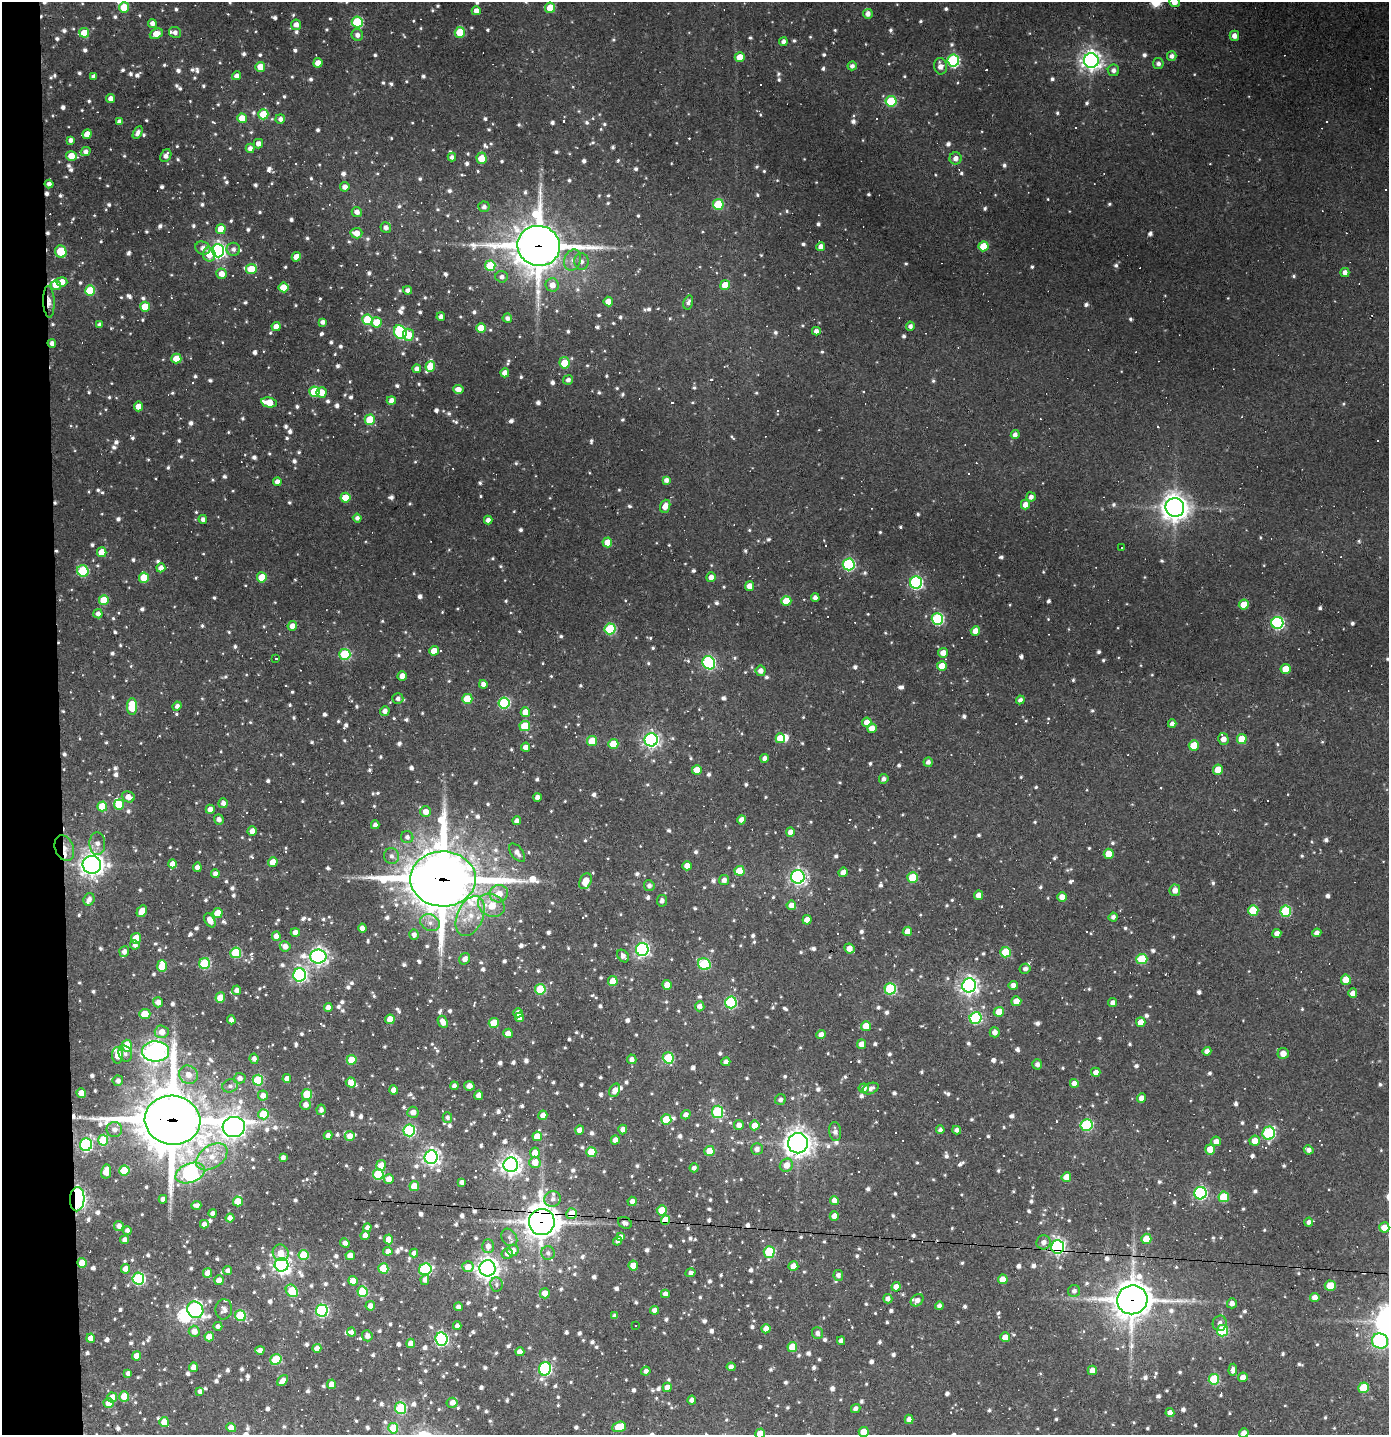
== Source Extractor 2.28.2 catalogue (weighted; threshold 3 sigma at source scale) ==
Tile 4 of 3 x 3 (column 1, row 2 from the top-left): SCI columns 82-1468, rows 1434-2866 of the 4322 x 4299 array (HDU 1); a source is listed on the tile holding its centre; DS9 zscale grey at full resolution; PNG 1391 x 1437 px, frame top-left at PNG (2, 2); each listed source drawn as its Kron ellipse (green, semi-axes under 4 px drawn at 4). Shown black and unused: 4% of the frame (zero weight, under 2 of 3 exposures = <1% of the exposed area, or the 3 px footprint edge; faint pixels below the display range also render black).
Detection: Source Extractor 2.28.2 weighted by HDU 2 'WHT'; one run over the whole footprint, this tile lists its part. Background 0.171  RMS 0.0099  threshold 0.0445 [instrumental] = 3 sigma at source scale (4.5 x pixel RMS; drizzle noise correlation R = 1.50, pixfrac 1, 0.05/0.05 arcsec/px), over >= 5 px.
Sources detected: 1714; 4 too faint to see at this stretch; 2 inside a brighter object's white glare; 62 cosmic-ray / hot-pixel residue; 2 long thin detections or spike segments (spike, bleed or trail) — neither listed nor drawn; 28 inside a brighter listed object's ellipse — not listed separately; of the other 1616, all 500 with FLUX_AUTO >= 4.03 (the completeness limit of this list) listed and drawn (1116 fainter detections not listed), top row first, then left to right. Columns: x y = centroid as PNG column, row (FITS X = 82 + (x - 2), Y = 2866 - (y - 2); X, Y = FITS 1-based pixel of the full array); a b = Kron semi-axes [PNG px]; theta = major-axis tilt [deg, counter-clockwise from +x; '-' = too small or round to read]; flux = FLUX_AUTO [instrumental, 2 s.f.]
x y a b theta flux
1175 2 5 5 - 11
124 7 5 5 - 30
550 8 5 5 - 27
476 11 4 4 - 8
868 14 5 4 - 6
357 22 6 5 - 81
152 23 4 4 - 5.7
296 25 5 5 - 6.8
175 32 6 5 - 4.7
460 32 5 5 - 40
84 33 5 5 - 26
156 34 7 5 25 13
357 35 6 5 - 5.4
1234 36 5 4 - 6.8
783 42 4 4 - 4.4
1172 56 5 4 - 5.1
740 57 5 5 - 18
953 60 6 6 - 140
1091 61 7 7 - 650
318 63 5 4 - 10
1158 64 5 5 - 4.1
852 66 4 4 - 4.1
940 66 8 6 -79 8.2
260 67 5 5 - 18
1113 70 6 5 - 4.3
237 76 4 4 - 6
94 77 4 4 - 4.5
111 99 4 4 - 7.7
891 101 5 5 - 63
263 114 5 5 - 37
242 118 5 5 - 23
280 119 5 4 - 4.8
119 122 4 4 - 4.9
138 133 7 4 59 4.9
87 134 5 4 - 12
71 140 4 4 - 4.6
258 144 5 5 - 6.1
250 148 5 4 - 5.4
86 151 5 4 - 5.1
71 156 5 5 - 17
166 156 7 5 59 5.7
452 157 4 4 - 4.2
482 158 6 5 - 30
956 158 6 6 - 6.6
49 184 4 4 - 5.3
345 187 5 4 - 6.7
718 204 5 5 - 66
484 207 5 5 - 4.4
357 212 5 5 - 5.8
386 227 5 5 - 5.1
221 229 5 5 - 23
356 233 6 5 - 12
539 246 21 20 - 3800
983 246 5 5 - 31
821 247 4 4 - 7.5
203 248 8 6 -24 6.6
233 249 7 6 - 4.8
61 251 6 5 - 45
218 251 6 6 - 340
209 254 7 6 - 13
296 257 5 4 - 14
573 260 11 8 69 7.7
581 261 8 7 - 6.1
490 266 5 5 - 53
251 269 5 5 - 34
1345 272 4 4 - 6.3
221 274 5 5 - 11
502 277 6 5 - 4.6
62 282 5 5 - 13
56 285 5 5 - 13
552 285 6 6 - 11
725 285 5 5 - 19
283 287 5 5 - 26
408 290 4 4 - 4.5
90 291 5 5 - 52
608 301 5 4 - 13
49 302 16 5 -88 7.4
688 302 7 4 73 4.1
145 307 5 5 - 32
441 317 4 4 - 5.2
507 318 5 4 - 4.6
368 320 5 5 - 62
323 322 4 4 - 4.8
377 322 5 5 - 26
99 325 4 4 - 4.1
276 326 4 4 - 9
910 326 4 4 - 4.4
481 328 5 5 - 23
816 331 4 4 - 5.3
400 332 7 6 - 160
408 335 6 5 - 16
52 343 4 4 - 5
176 359 5 5 - 26
564 363 6 5 - 31
430 367 5 5 - 27
417 369 4 4 - 6.3
505 373 4 4 - 8.3
568 380 5 4 - 4.5
458 389 5 4 - 7.9
314 392 5 5 - 52
321 392 5 5 - 15
391 401 4 4 - 7.5
269 402 8 5 -11 24
139 406 5 4 - 15
370 420 5 5 - 45
1015 435 4 4 - 5
666 480 4 4 - 4.9
277 482 4 4 - 5.6
1031 497 4 4 - 5.6
345 498 5 5 - 30
1025 505 5 4 - 8.8
665 506 7 5 69 11
1175 507 9 9 - 1200
357 518 4 4 - 4.2
203 519 4 4 - 4.2
488 520 4 4 - 5.8
607 542 5 5 - 17
1121 547 3 3 - 4.6
102 552 5 5 - 19
849 564 6 6 - 160
161 568 4 4 - 7.3
83 571 6 5 - 88
262 577 5 5 - 33
711 577 5 4 - 8
144 578 5 5 - 42
916 582 6 6 - 200
750 586 5 4 - 12
815 598 4 4 - 5.5
104 600 5 5 - 35
786 601 5 5 - 32
1244 605 5 5 - 23
98 614 4 4 - 5.6
937 619 6 6 - 130
1277 623 6 6 - 190
292 626 5 4 - 9.1
610 629 5 5 - 94
975 631 5 4 - 13
434 651 5 4 - 16
943 653 5 4 - 9
345 654 5 5 - 83
276 659 3 3 - 16
709 663 7 6 - 180
942 666 5 5 - 17
1286 669 5 5 - 20
761 671 5 5 - 7
402 676 4 4 - 9.7
483 684 4 4 - 6.4
398 698 5 5 - 4
467 699 5 5 - 35
1020 700 4 4 - 4.2
504 703 5 5 - 110
132 706 8 5 -90 44
177 706 5 4 - 4.7
385 711 5 4 - 5.8
525 712 5 4 - 15
867 722 5 5 - 12
1172 724 4 4 - 4.7
525 726 5 5 - 40
872 728 5 4 - 11
780 738 5 4 - 23
1223 739 6 5 - 8
1242 739 5 5 - 29
651 740 6 6 - 360
592 741 5 5 - 29
613 744 5 5 - 28
1194 745 5 5 - 26
526 747 4 4 - 7.3
765 758 4 4 - 5.2
928 762 4 4 - 4.4
697 770 5 5 - 18
1218 770 5 5 - 20
884 779 5 5 - 4.3
128 797 6 5 - 9
537 797 4 4 - 5.2
223 803 5 5 - 5.1
119 804 5 5 - 35
102 806 5 5 - 27
210 809 4 4 - 8.8
426 812 5 5 - 10
219 819 5 4 - 5.3
742 820 4 4 - 6.1
517 821 4 4 - 6
375 825 4 4 - 5.3
252 831 5 4 - 8.2
790 832 4 4 - 8.1
407 837 6 6 - 4.7
97 844 11 8 -90 7.5
64 848 13 9 -69 14
517 853 10 6 -53 6.6
1109 854 5 5 - 21
391 856 8 7 - 5.3
273 862 5 4 - 15
172 864 4 4 - 10
92 865 9 9 - 780
687 866 4 4 - 9.2
197 867 4 4 - 7.4
740 871 5 5 - 31
843 872 5 4 - 7.5
215 874 4 4 - 5.3
798 877 7 7 - 340
912 877 5 5 - 44
443 879 33 27 -2 6100
724 880 5 5 - 5.9
585 881 8 5 64 15
649 886 5 5 - 4
1175 890 6 5 - 8.3
499 894 9 8 - 15
978 895 5 4 - 8.4
1062 897 5 4 - 9
89 899 6 5 - 5.8
662 901 6 5 - 4.6
491 905 14 11 -25 27
791 905 5 4 - 9
1253 910 5 5 - 49
142 911 6 4 61 17
1286 911 5 5 - 75
218 913 5 5 - 22
470 916 21 13 66 23
1113 917 4 4 - 4.1
210 920 7 5 -62 9.8
807 920 4 4 - 14
430 923 10 8 -24 7.1
362 928 4 4 - 8.2
907 931 5 4 - 9.4
295 932 5 4 - 7.4
1277 933 4 4 - 6.1
1317 933 4 4 - 5.8
414 935 5 5 - 5.8
276 936 5 4 - 9.4
136 938 5 5 - 29
135 945 5 4 - 4.5
285 946 5 5 - 7.3
642 949 6 6 - 270
849 949 5 4 - 10
124 952 5 5 - 4.9
1005 952 5 5 - 48
236 953 5 5 - 69
318 956 8 7 - 460
623 956 7 5 -52 5.4
465 959 6 5 - 6.6
1142 959 5 5 - 49
205 964 5 5 - 92
704 964 6 5 - 88
162 966 6 5 - 34
1025 969 5 5 - 4.1
300 975 6 6 - 270
1346 980 5 5 - 23
613 981 5 4 - 22
667 985 5 4 - 14
969 985 7 7 - 490
1013 985 4 4 - 5.5
540 989 5 5 - 61
890 989 6 5 - 100
237 990 4 4 - 5.7
1353 993 4 4 - 7
220 998 5 5 - 21
1016 1001 5 5 - 14
158 1002 5 5 - 7.5
731 1002 6 6 - 120
1113 1003 4 4 - 6.6
700 1006 5 5 - 7.7
328 1007 4 4 - 7.3
999 1012 5 5 - 18
518 1013 5 4 - 5.2
145 1014 5 5 - 21
520 1017 4 4 - 10
976 1018 6 6 - 110
390 1019 5 4 - 15
231 1020 4 4 - 5.7
443 1022 6 4 -64 9.5
1141 1022 5 4 - 14
494 1023 5 5 - 34
866 1026 5 5 - 21
162 1032 7 6 - 12
995 1032 5 5 - 7.1
508 1033 4 4 - 13
821 1035 5 4 - 8.6
861 1044 5 4 - 12
127 1046 6 5 - 33
156 1051 13 10 0 810
1207 1051 4 4 - 5.1
1283 1053 5 5 - 11
125 1054 8 6 -65 4.5
118 1055 8 5 89 14
668 1058 6 5 - 64
254 1059 5 4 - 4.6
632 1059 5 4 - 5.3
352 1060 5 5 - 29
726 1062 4 4 - 5.7
1037 1064 5 5 - 4.4
1096 1072 4 4 - 6.7
188 1075 10 9 - 11
240 1078 6 5 - 5.4
287 1079 4 4 - 9
258 1080 5 5 - 68
118 1081 5 5 - 5
351 1082 5 5 - 13
1074 1083 4 4 - 8.4
230 1086 8 6 15 4.1
454 1086 4 4 - 4.7
469 1086 5 4 - 7.5
864 1088 5 5 - 6.4
871 1088 8 5 22 4.9
394 1090 4 4 - 7.9
615 1090 7 5 62 8.3
81 1093 5 4 - 15
307 1094 5 5 - 39
479 1095 5 4 - 8.5
263 1096 5 5 - 7
1141 1098 5 4 - 7.9
780 1100 5 5 - 4.1
305 1105 5 5 - 7.2
321 1110 5 4 - 4.5
413 1112 5 5 - 6.9
717 1112 6 5 - 100
264 1114 5 5 - 42
543 1115 5 4 - 8.9
686 1115 5 4 - 5.4
447 1118 5 5 - 4.1
666 1119 5 5 - 33
173 1120 28 24 -8 5100
739 1125 5 5 - 6.7
755 1125 5 5 - 15
1086 1125 6 6 - 110
234 1127 11 10 - 780
623 1129 5 4 - 6.1
114 1130 8 7 - 5.5
409 1130 6 6 - 140
580 1130 4 4 - 8.1
940 1130 4 4 - 4
957 1130 4 4 - 4.8
835 1131 9 6 -82 5.2
1269 1133 6 6 - 140
328 1135 4 4 - 5.8
350 1136 5 4 - 9.1
537 1136 5 5 - 18
103 1140 5 5 - 57
615 1140 4 4 - 8.9
1216 1141 5 5 - 7.6
1255 1141 5 5 - 13
798 1143 10 10 - 960
86 1145 6 6 - 170
757 1149 6 6 - 5.5
1210 1149 5 5 - 17
1309 1150 5 4 - 5
709 1151 5 5 - 21
591 1152 5 5 - 33
535 1153 5 5 - 13
212 1157 17 11 35 21
283 1157 4 4 - 4.4
431 1157 7 6 - 430
535 1162 5 5 - 15
381 1165 5 5 - 13
511 1165 7 7 - 640
786 1165 7 6 - 12
694 1168 4 4 - 4.4
124 1170 5 5 - 39
106 1172 7 5 79 16
190 1173 15 9 21 360
378 1174 5 5 - 65
1066 1177 5 4 - 14
389 1179 5 5 - 9.6
462 1182 4 4 - 4.9
414 1186 5 4 - 20
1200 1193 6 6 - 180
1224 1197 5 5 - 46
77 1199 12 7 87 240
163 1199 4 4 - 5.6
552 1199 8 7 - 5.1
834 1200 4 4 - 9
238 1201 5 5 - 28
632 1201 4 4 - 6.6
196 1205 5 4 - 4.8
662 1210 5 5 - 23
212 1213 4 4 - 5.4
572 1214 5 5 - 26
834 1216 4 4 - 8.3
230 1218 4 4 - 8.7
666 1220 4 4 - 25
542 1222 13 13 - 1900
1309 1222 4 4 - 4.1
625 1223 7 5 -27 4.9
204 1224 4 4 - 5.6
119 1226 5 4 - 5.3
1384 1227 5 5 - 14
367 1228 4 4 - 4.7
127 1230 4 4 - 4.6
365 1235 4 4 - 7.2
509 1237 9 7 -55 4.1
620 1237 4 4 - 9.2
389 1239 5 4 - 16
1146 1239 5 5 - 22
125 1240 4 4 - 6.6
617 1241 4 4 - 4.1
1043 1242 7 7 - 6.5
345 1243 5 4 - 5.2
488 1246 7 6 - 7.5
1058 1247 7 6 - 310
513 1250 6 5 - 8.6
388 1251 4 4 - 6.5
769 1252 6 5 - 70
281 1253 8 7 - 11
414 1253 4 4 - 4.7
507 1253 5 5 - 6.3
548 1253 7 6 - 4.6
303 1255 5 5 - 45
350 1255 4 4 - 10
82 1263 5 4 - 19
281 1265 7 6 - 470
633 1266 5 5 - 18
793 1266 5 4 - 14
468 1267 5 5 - 10
383 1268 5 5 - 38
487 1268 8 8 - 760
126 1269 5 4 - 9.9
425 1269 6 6 - 130
228 1271 4 4 - 5.4
208 1273 5 4 - 12
691 1273 5 4 - 4.6
838 1275 5 5 - 4.8
138 1279 6 6 - 160
1003 1279 5 5 - 15
219 1280 5 5 - 8.8
425 1280 5 4 - 5.9
353 1281 5 4 - 13
496 1284 7 6 - 4.1
1330 1286 5 5 - 27
896 1287 5 4 - 11
292 1291 7 5 -48 51
1074 1291 6 6 - 4.2
362 1292 5 5 - 66
545 1293 5 5 - 11
665 1294 4 4 - 6.6
1315 1297 5 4 - 7.9
888 1299 4 4 - 5.3
917 1300 7 5 40 5.9
1132 1300 15 14 - 2500
1232 1303 5 5 - 5.7
370 1306 5 4 - 7.5
939 1306 4 4 - 4.3
458 1307 4 4 - 4.9
224 1309 10 8 85 5.9
195 1310 8 7 - 240
322 1310 6 6 - 180
654 1310 4 4 - 5.5
240 1316 6 5 - 75
614 1316 4 4 - 4.1
1220 1323 8 7 - 4.7
218 1326 4 4 - 5
457 1326 4 4 - 5.2
635 1326 3 3 - 5.8
766 1329 4 4 - 8.6
194 1331 5 5 - 11
1223 1331 6 5 - 93
351 1332 4 4 - 4.5
817 1333 6 5 - 4.6
367 1336 5 5 - 5.8
209 1337 5 4 - 16
1005 1337 5 5 - 9.2
91 1338 4 4 - 9.4
441 1339 7 6 - 200
841 1341 4 4 - 5.6
1380 1341 8 7 - 170
411 1343 4 4 - 8.8
792 1347 5 5 - 32
317 1348 4 4 - 7.8
260 1350 4 4 - 5.3
520 1352 4 4 - 8.2
137 1356 4 4 - 14
276 1359 6 5 - 52
193 1367 5 4 - 8.2
731 1367 4 4 - 6
545 1369 7 6 - 200
1092 1370 5 4 - 9.1
1233 1370 6 4 88 5.8
646 1371 5 4 - 5
128 1373 4 4 - 4.5
1243 1377 5 4 - 10
1214 1379 5 5 - 68
283 1381 6 4 50 8.1
331 1384 5 4 - 12
667 1387 4 4 - 8.2
1364 1388 5 5 - 42
200 1391 4 4 - 4.1
124 1396 5 5 - 28
112 1397 5 5 - 15
692 1400 4 4 - 5.9
109 1403 5 5 - 20
452 1403 5 5 - 6.3
400 1408 6 5 - 95
856 1408 5 4 - 4.7
1170 1413 4 4 - 6.6
909 1419 4 4 - 6.2
164 1422 5 5 - 19
231 1427 5 4 - 13
619 1427 7 5 21 39
393 1428 5 5 - 45
864 1432 5 5 - 22
1244 1433 4 4 - 6.7
760 1434 5 4 - 13
Overlapping masked pixels (flux is a lower limit): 13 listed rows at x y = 539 246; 49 302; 52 343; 64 848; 443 879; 173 1120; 77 1199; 572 1214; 666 1220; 542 1222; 1058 1247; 82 1263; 1132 1300
Isophote crosses this tile's border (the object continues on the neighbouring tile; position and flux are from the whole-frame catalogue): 7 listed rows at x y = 1175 2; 124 7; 1384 1227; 1380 1341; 864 1432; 1244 1433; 760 1434